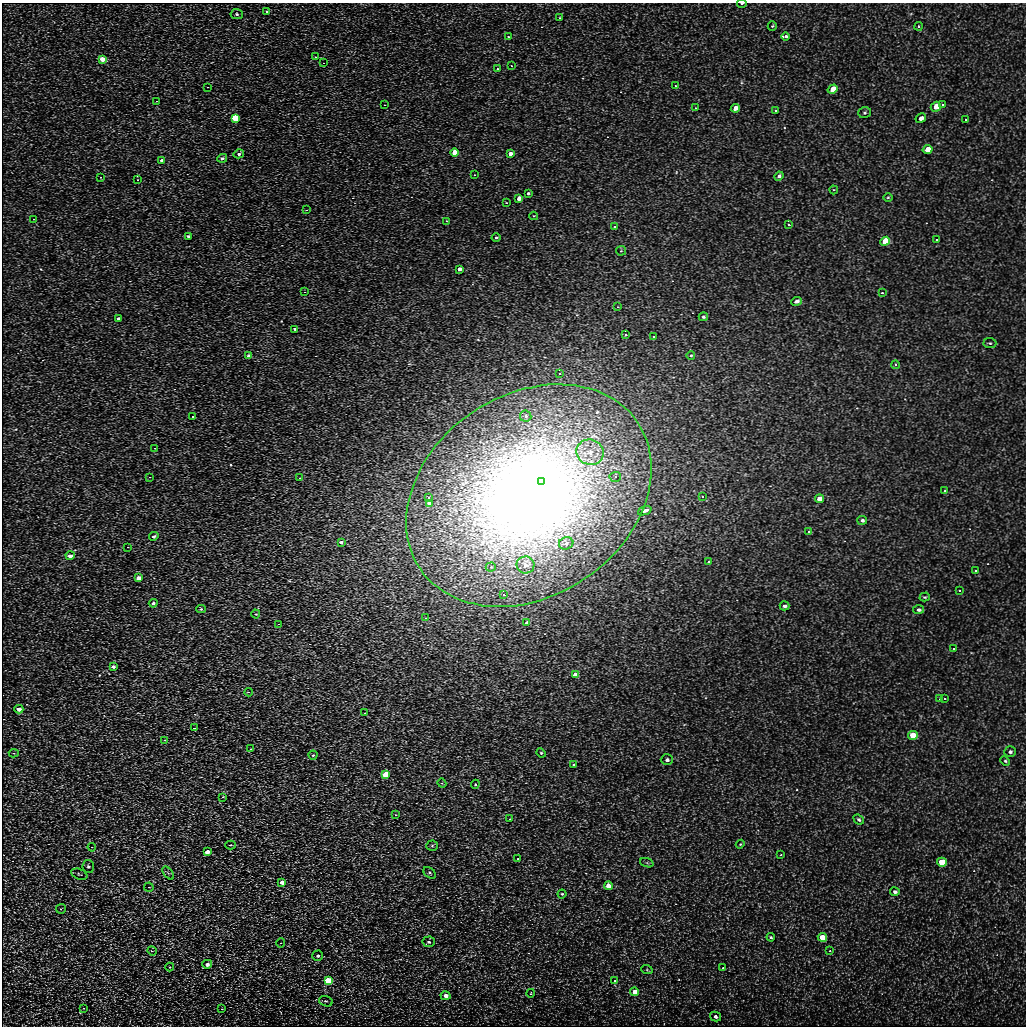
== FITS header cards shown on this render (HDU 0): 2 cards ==
NAXIS1  =                 1024
NAXIS2  =                 1024

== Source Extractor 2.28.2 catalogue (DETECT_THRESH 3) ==
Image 1024 x 1024 px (HDU 0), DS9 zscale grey, 1 PNG px = 1 image px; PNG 1028 x 1028 px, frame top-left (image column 1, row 1024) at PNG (2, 3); each listed source drawn as its Kron ellipse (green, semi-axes under 4 px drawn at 4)
Background 4.45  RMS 4.2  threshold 12.5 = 3 sigma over >= 5 px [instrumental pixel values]
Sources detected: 171; all 171 listed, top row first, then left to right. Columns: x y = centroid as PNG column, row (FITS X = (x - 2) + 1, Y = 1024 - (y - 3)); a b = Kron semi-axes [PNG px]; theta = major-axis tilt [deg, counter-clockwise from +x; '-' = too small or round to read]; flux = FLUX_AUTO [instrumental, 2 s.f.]
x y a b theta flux
742 3 5 2 - 350
266 12 3 3 - 23000
237 14 6 5 - 570
559 18 3 2 - 310
772 26 5 4 - 330
918 26 4 4 - 430
508 37 4 3 - 230
785 37 4 3 - 2400
315 57 4 3 - 310
102 59 4 4 - 2700
323 63 4 3 - 420
511 66 3 2 - 430
497 69 3 3 - 610
675 86 3 3 - 240
207 87 4 3 - 270
833 89 5 4 - 4900
156 101 3 2 - 480
384 105 3 3 - 210
942 105 3 3 - 330
936 107 5 4 - 3900
695 108 3 2 - 200
735 108 4 4 - 2200
775 111 3 3 - 930
865 113 6 5 - 480
235 118 4 4 - 32000
921 118 5 4 - 1400
965 120 3 3 - 320
927 150 5 4 - 4100
455 153 4 4 - 13000
239 154 5 4 - 630
510 154 4 3 - 2000
222 158 5 4 - 650
162 160 4 3 - 830
474 175 3 2 - 420
779 176 5 4 - 790
100 177 3 2 - 500
137 180 3 3 - 250
834 190 4 4 - 310
528 193 4 3 - 370
888 197 5 3 - 240
519 199 4 3 - 2200
506 203 4 3 - 240
306 210 3 2 - 160
534 216 4 3 - 300
34 219 2 2 - 190
446 221 3 2 - 460
788 225 3 3 - 54000
614 227 3 2 - 420
188 236 4 3 - 490
496 238 4 4 - 500
936 240 3 2 - 280
885 241 5 4 - 12000
621 251 5 4 - 350
459 269 4 3 - 1900
305 292 3 2 - 280
882 293 4 3 - 270
797 301 5 4 - 1500
618 307 3 3 - 220
703 317 5 4 - 580
118 319 4 3 - 1300
294 329 3 3 - 2600
625 335 3 3 - 45000
653 337 3 3 - 3900
990 343 6 5 - 490
691 355 4 4 - 360
249 356 4 3 - 2200
895 365 4 4 - 460
559 374 3 3 - 3700
193 416 3 3 - 15000
526 416 6 5 - 880
155 448 3 3 - 180
590 452 14 12 -17 4900
150 477 4 3 - 340
615 477 6 5 - 620
300 478 4 3 - 400
542 482 3 3 - 3600
944 491 3 2 - 240
529 496 131 101 34 430000
702 497 3 3 - 330
429 498 3 3 - 1300
819 499 4 4 - 4000
429 503 4 3 - 3900
645 511 7 3 20 2200
862 520 5 4 - 660
809 532 3 3 - 650
154 536 5 4 - 690
341 542 4 3 - 590
566 543 7 6 - 920
128 547 3 3 - 220
70 556 4 4 - 1900
709 562 3 3 - 20000
525 565 9 8 - 1600
491 567 5 4 - 670
976 571 3 3 - 3500
139 578 4 3 - 4200
960 591 3 3 - 720
504 595 3 3 - 36000
925 597 5 4 - 340
153 603 4 4 - 1000
784 606 5 4 - 880
201 609 4 4 - 440
919 610 5 4 - 710
256 614 4 4 - 310
426 618 3 2 - 240
527 623 4 3 - 700
279 624 3 2 - 260
954 649 3 3 - 420
113 666 4 3 - 1200
575 675 4 4 - 4300
248 692 4 3 - 430
940 698 4 3 - 220
945 699 3 2 - 450
19 709 4 4 - 1800
365 713 3 2 - 300
195 728 3 2 - 220
913 735 5 4 - 7100
165 740 3 3 - 310
251 749 3 2 - 180
1010 752 6 5 - 610
14 753 5 4 - 580
541 753 5 4 - 390
313 755 4 4 - 400
667 760 6 5 - 1100
1005 761 5 4 - 380
574 765 3 3 - 470
385 774 4 4 - 15000
442 783 4 4 - 380
475 784 4 4 - 310
223 797 3 2 - 560
396 815 3 3 - 250
510 819 3 3 - 320
859 819 5 4 - 470
740 844 4 4 - 260
230 845 5 4 - 390
432 846 5 5 - 420
92 847 4 4 - 330
207 852 4 3 - 4700
781 855 3 3 - 240
518 859 3 3 - 800
942 862 5 4 - 16000
647 863 7 4 -19 430
88 866 6 6 - 580
168 873 7 4 -52 510
430 873 7 5 -41 510
79 874 8 5 -21 620
282 882 4 3 - 2800
608 886 4 4 - 3000
149 887 5 4 - 460
895 892 5 4 - 720
562 894 4 4 - 390
61 909 5 4 - 480
771 937 4 3 - 300
822 937 5 4 - 9800
429 942 6 5 - 540
281 943 4 4 - 300
152 951 5 4 - 330
830 951 4 4 - 330
318 956 5 5 - 710
207 964 5 4 - 1400
170 967 4 4 - 340
723 968 3 3 - 390
647 970 6 3 -19 310
328 981 4 4 - 29000
615 981 3 3 - 810
635 992 4 4 - 4400
531 993 4 3 - 200
446 996 5 4 - 1900
326 1001 7 5 -18 640
84 1008 3 2 - 450
222 1009 3 3 - 930
715 1017 5 4 - 820
At the frame edge (FLAGS 8, measured only in part): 1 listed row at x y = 742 3